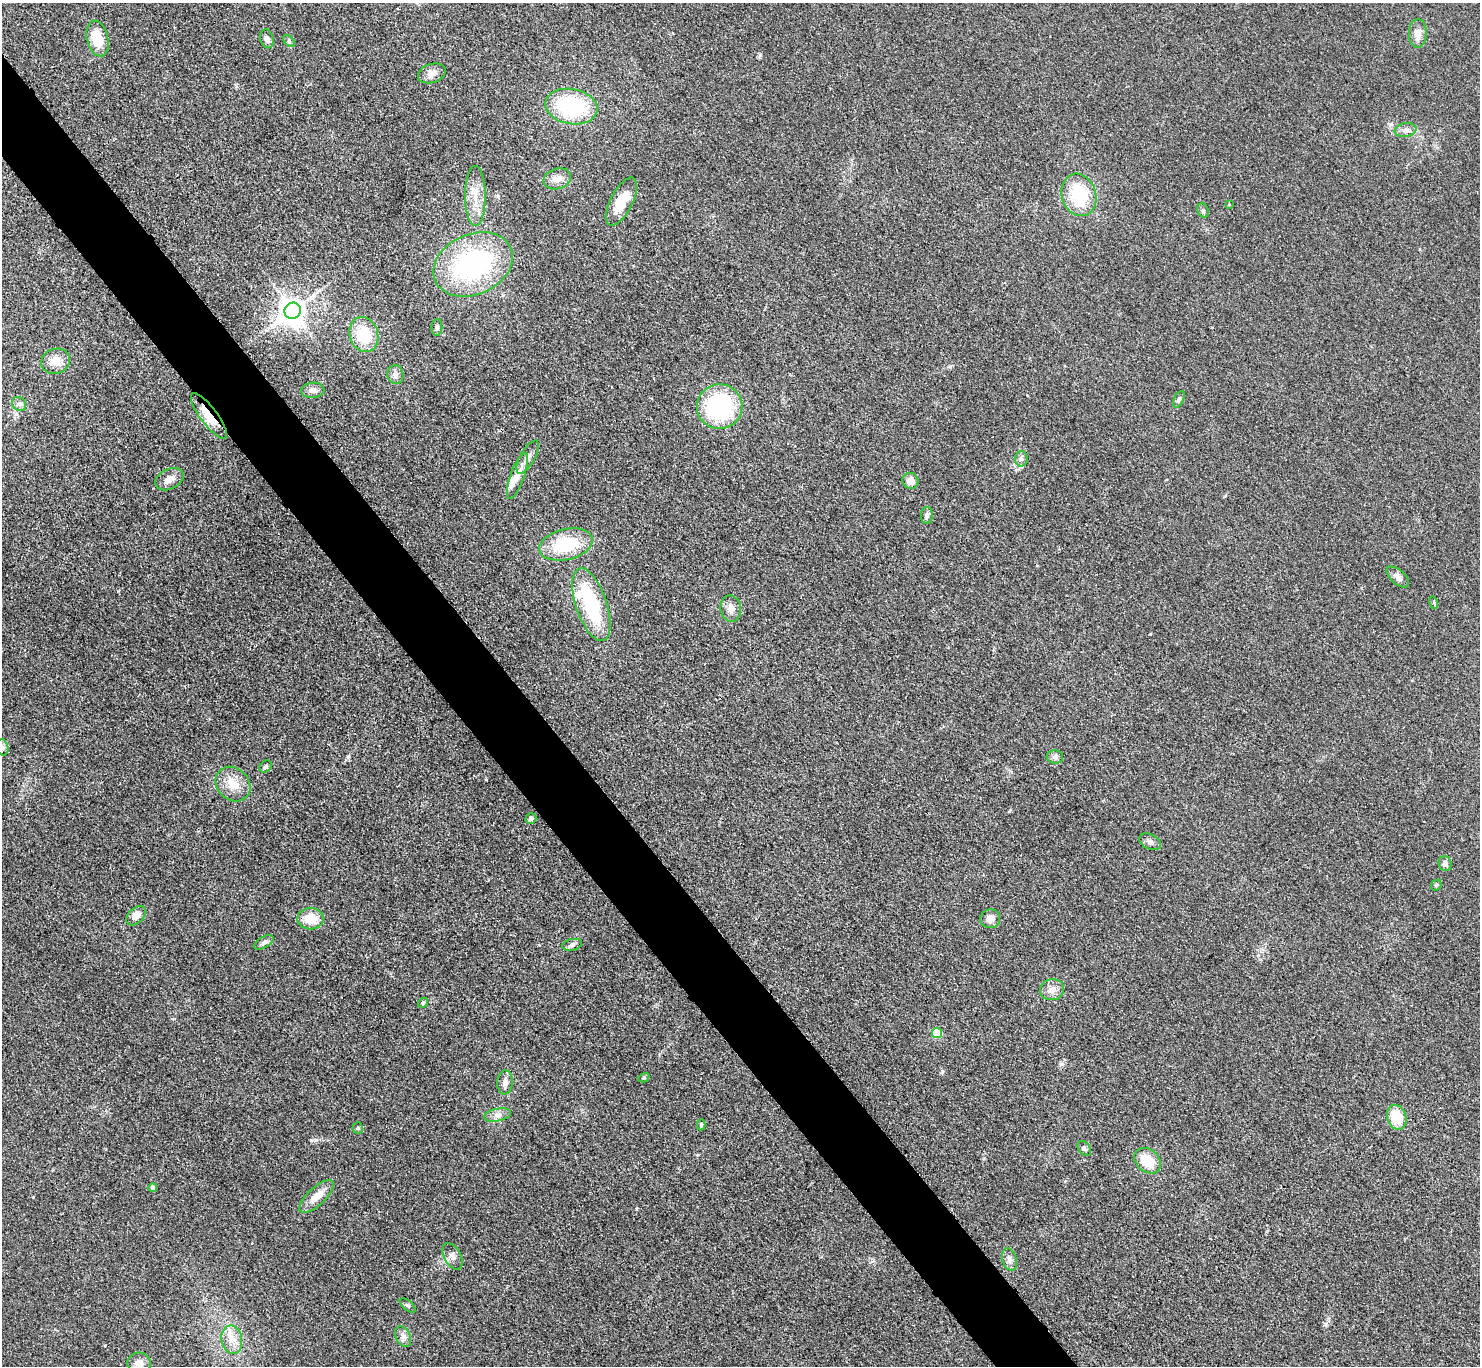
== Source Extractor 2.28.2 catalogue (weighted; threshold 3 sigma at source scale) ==
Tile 11 of 4 x 4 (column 3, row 3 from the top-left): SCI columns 2975-4452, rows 1684-3047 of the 5952 x 5948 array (HDU 1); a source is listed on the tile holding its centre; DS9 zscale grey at full resolution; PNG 1482 x 1368 px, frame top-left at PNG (2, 3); each listed source drawn as its Kron ellipse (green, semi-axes under 4 px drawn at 4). Shown black and unused: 5% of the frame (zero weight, under 3 of 4 exposures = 2% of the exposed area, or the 3 px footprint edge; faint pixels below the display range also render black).
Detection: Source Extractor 2.28.2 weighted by HDU 2 'WHT'; one run over the whole footprint, this tile lists its part. Background 0.0483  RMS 0.0052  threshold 0.0232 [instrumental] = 3 sigma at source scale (4.5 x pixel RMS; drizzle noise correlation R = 1.50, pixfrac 1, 0.05/0.05 arcsec/px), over >= 5 px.
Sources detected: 70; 3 inside a brighter listed object's ellipse — not listed separately; the other 67 listed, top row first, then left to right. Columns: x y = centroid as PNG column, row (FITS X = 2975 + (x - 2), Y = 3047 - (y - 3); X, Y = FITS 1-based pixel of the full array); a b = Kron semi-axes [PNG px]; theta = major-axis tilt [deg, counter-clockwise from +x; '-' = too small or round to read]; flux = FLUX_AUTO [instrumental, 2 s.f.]
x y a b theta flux
1418 33 14 9 88 4.3
97 39 18 10 -76 13
267 39 9 6 -74 2.2
289 41 7 4 -46 0.95
432 73 14 9 18 3.9
571 106 26 17 -10 44
1406 130 11 7 10 2.5
557 179 14 10 17 3.8
1079 195 21 17 -72 25
475 196 30 10 -90 8.8
621 202 26 11 63 11
1229 204 4 4 - 0.47
1203 210 7 5 -69 1.1
473 264 41 30 24 82
293 311 8 8 - 610
437 327 8 5 89 1.3
364 335 18 14 -73 18
55 361 15 12 19 6
395 375 9 8 - 2
313 390 11 7 4 2.3
1179 399 9 5 64 1.3
19 404 7 6 - 1.5
720 407 23 22 - 52
209 416 27 8 -53 10
528 457 18 7 61 3.6
1021 459 7 6 - 1.5
517 476 24 7 70 4.9
169 479 15 10 27 3.8
910 481 8 8 - 4
927 515 8 6 87 1.5
566 544 27 15 14 25
1398 577 13 7 -42 2.6
1434 603 6 4 -73 0.65
591 605 38 15 -71 37
731 608 13 10 -82 3.7
2 747 8 5 -73 1.5
1055 757 8 6 -3 1.4
265 767 7 5 48 1.1
233 784 19 16 -43 8.9
531 818 5 5 - 1.4
1150 842 11 7 -27 2.2
1445 864 8 6 -75 2.4
1436 885 6 4 47 0.79
136 916 11 7 45 4.4
310 919 13 10 0 11
990 919 10 9 - 3.5
264 942 11 5 30 1.6
572 945 10 5 13 1.6
1052 990 12 10 12 3.8
423 1003 5 4 - 1
937 1033 5 5 - 25
644 1078 6 4 30 0.63
505 1082 12 8 86 2.8
497 1115 13 6 12 2.7
1397 1117 12 9 -74 13
701 1125 6 4 87 0.97
358 1128 5 5 - 0.79
1084 1148 8 6 -53 1.1
1147 1161 15 11 -39 11
153 1188 4 4 - 1.5
316 1196 22 9 43 6.9
452 1256 14 8 -62 2.8
1009 1259 11 7 -74 2.4
408 1305 9 5 -40 0.89
403 1336 11 7 -63 2.3
232 1340 14 10 -80 5.7
139 1363 12 10 -5 3.6
Overlapping masked pixels (flux is a lower limit): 1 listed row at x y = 209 416
Isophote crosses this tile's border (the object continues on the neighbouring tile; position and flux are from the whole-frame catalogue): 1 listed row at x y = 2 747
Unlisted compact peaks at least as high as the median listed source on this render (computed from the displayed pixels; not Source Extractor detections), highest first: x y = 316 1140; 636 1209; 33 1197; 942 1071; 1062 1064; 760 55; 1326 1324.